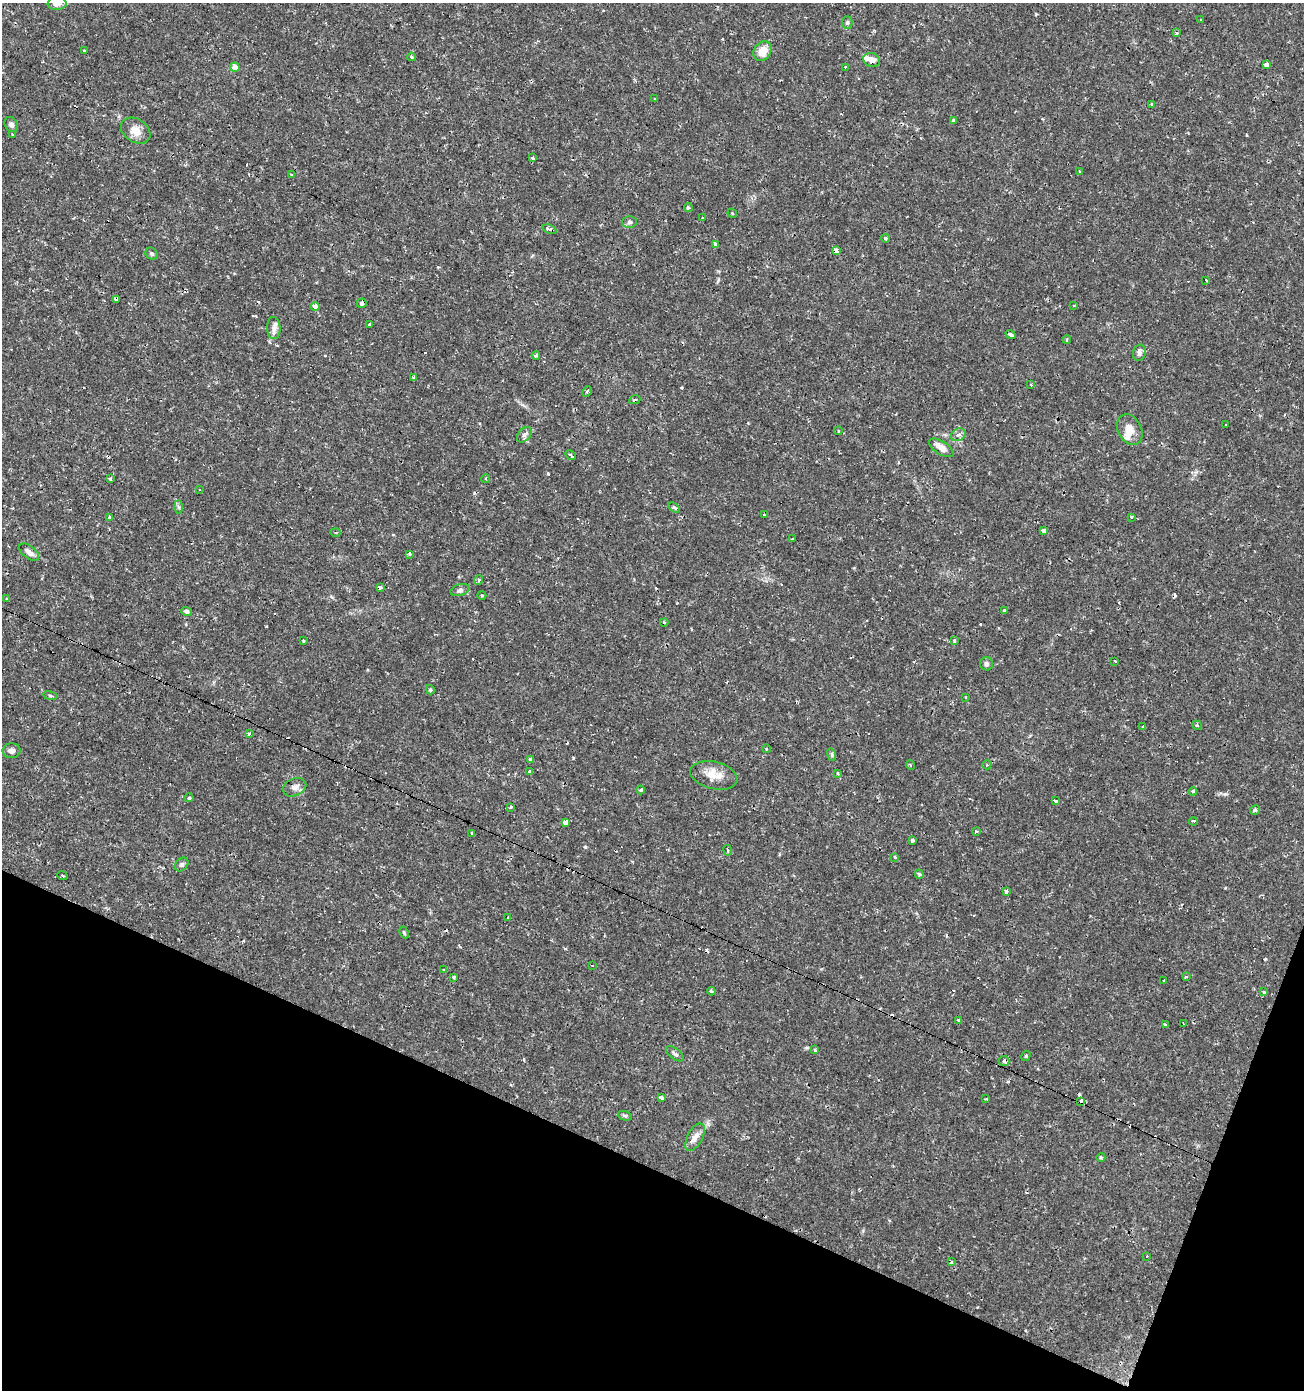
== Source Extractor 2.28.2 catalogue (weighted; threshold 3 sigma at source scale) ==
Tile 15 of 4 x 4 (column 3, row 4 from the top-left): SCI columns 2878-4179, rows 1-1388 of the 5688 x 5556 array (HDU 1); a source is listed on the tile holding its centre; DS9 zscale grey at full resolution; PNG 1306 x 1392 px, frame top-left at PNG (2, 3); each listed source drawn as its Kron ellipse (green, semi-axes under 4 px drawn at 4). Shown black and unused: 19% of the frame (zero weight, under 2 of 3 exposures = <1% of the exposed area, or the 3 px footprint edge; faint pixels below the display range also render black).
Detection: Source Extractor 2.28.2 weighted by HDU 2 'WHT'; one run over the whole footprint, this tile lists its part. Background 0.0153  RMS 0.0019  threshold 0.00852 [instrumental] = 3 sigma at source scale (4.5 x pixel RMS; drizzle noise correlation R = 1.50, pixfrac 1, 0.0396/0.0396 arcsec/px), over >= 5 px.
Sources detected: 165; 28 cosmic-ray / hot-pixel residue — neither listed nor drawn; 4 inside a brighter listed object's ellipse — not listed separately; the other 133 listed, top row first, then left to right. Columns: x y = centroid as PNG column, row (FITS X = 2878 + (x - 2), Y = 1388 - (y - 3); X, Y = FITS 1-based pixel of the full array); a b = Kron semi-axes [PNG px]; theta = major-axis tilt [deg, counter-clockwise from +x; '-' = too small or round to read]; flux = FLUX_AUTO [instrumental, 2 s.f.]
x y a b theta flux
57 3 9 7 7 1.4
1201 20 3 2 - 0.33
847 23 6 5 - 0.31
1176 33 4 3 - 0.61
85 50 3 3 - 0.55
762 51 10 8 54 2.8
411 57 4 3 - 0.37
872 60 8 7 - 1.1
1266 65 4 3 - 14
235 67 5 4 - 1.8
845 67 3 3 - 0.63
654 99 3 3 - 0.34
1152 104 4 3 - 0.31
953 121 4 3 - 0.93
11 125 8 6 -57 0.64
136 131 16 11 -33 1.9
13 135 3 3 - 0.33
533 158 3 3 - 0.56
1080 172 3 3 - 0.36
292 175 4 3 - 0.36
688 207 4 3 - 0.48
732 213 5 4 - 0.25
702 218 4 3 - 0.88
630 222 7 5 2 0.45
550 229 7 3 -24 1.1
885 238 4 4 - 0.44
715 245 4 4 - 0.54
836 251 4 3 - 3.2
152 254 6 5 - 0.39
1206 280 3 2 - 0.36
116 299 4 3 - 0.83
362 303 5 4 - 0.44
1074 305 3 2 - 0.25
315 306 4 3 - 4.2
370 324 3 2 - 0.21
274 328 11 6 -85 1
1010 334 5 4 - 1.2
1067 340 4 3 - 0.31
1139 353 8 6 77 0.79
536 355 4 3 - 0.63
414 378 4 4 - 0.72
1030 385 3 3 - 0.39
587 391 5 3 - 0.34
635 400 6 3 26 0.4
1226 425 3 3 - 0.55
1130 430 16 11 -62 2.2
838 431 4 2 - 0.23
524 435 9 6 50 0.62
958 435 7 6 - 0.66
941 448 14 6 -33 1.5
571 455 6 3 -29 0.4
110 479 3 3 - 0.42
486 479 4 3 - 0.27
200 490 3 3 - 0.68
178 507 7 4 -89 0.35
674 507 6 4 -34 0.52
764 515 3 2 - 0.39
110 517 3 3 - 0.57
1131 517 4 3 - 0.55
1044 531 4 4 - 0.74
335 532 5 3 - 0.22
793 539 3 2 - 0.29
29 552 12 6 -38 1
410 554 4 3 - 0.23
479 580 5 4 - 0.36
380 587 4 3 - 1.2
460 590 10 5 16 0.53
482 595 4 3 - 0.19
6 598 3 3 - 0.21
1004 610 3 3 - 0.18
187 611 5 4 - 0.44
664 622 4 3 - 0.15
303 641 3 3 - 0.28
954 641 3 3 - 3.6
1115 661 3 3 - 1
987 664 6 6 - 0.44
430 690 5 4 - 0.34
50 696 7 3 -9 0.25
965 697 3 2 - 0.18
1197 725 5 3 - 0.19
1143 727 3 3 - 0.24
249 734 3 3 - 2.2
766 749 4 3 - 0.16
11 751 9 7 6 0.78
832 755 6 4 -73 0.3
530 760 4 3 - 0.38
910 765 5 3 - 0.2
987 765 4 4 - 0.24
530 772 4 3 - 0.74
837 773 4 2 - 0.21
714 775 24 13 -13 3.1
295 787 12 8 24 0.96
641 790 4 2 - 0.26
1193 791 4 3 - 0.41
189 798 4 4 - 0.25
1055 801 4 3 - 1.8
511 807 3 3 - 1.3
1255 810 5 4 - 0.47
1193 821 4 3 - 0.38
565 823 3 3 - 53
976 831 3 3 - 0.4
471 834 3 3 - 0.44
913 840 3 3 - 0.51
728 850 5 3 - 0.26
895 857 4 3 - 0.26
182 864 7 6 - 0.44
919 874 5 4 - 0.37
62 876 5 2 - 0.18
1006 892 4 4 - 0.45
508 917 3 2 - 0.58
404 933 6 3 -64 0.24
592 966 3 2 - 0.42
444 970 3 2 - 0.46
453 977 3 3 - 0.31
1186 977 3 3 - 0.83
1164 980 3 3 - 0.56
711 991 4 4 - 0.22
1264 992 3 3 - 0.58
958 1020 3 3 - 0.4
1183 1024 3 2 - 0.21
1165 1025 4 3 - 1.4
814 1050 4 3 - 0.23
675 1054 10 5 -37 0.52
1026 1056 5 3 - 0.24
1004 1061 5 5 - 0.68
661 1098 4 3 - 0.64
986 1099 3 2 - 0.32
1081 1102 3 3 - 4.1
625 1116 7 4 -18 0.31
695 1137 15 7 62 1.4
1101 1157 4 3 - 0.21
1147 1256 3 3 - 0.5
951 1262 3 3 - 0.55
Overlapping masked pixels (flux is a lower limit): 6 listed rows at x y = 550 229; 836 251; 116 299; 380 587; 1004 1061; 1081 1102
Isophote crosses this tile's border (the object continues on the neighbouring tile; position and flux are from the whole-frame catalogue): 1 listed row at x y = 57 3
Unlisted compact peaks at least as high as the median listed source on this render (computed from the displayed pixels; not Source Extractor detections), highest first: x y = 548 474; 585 847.